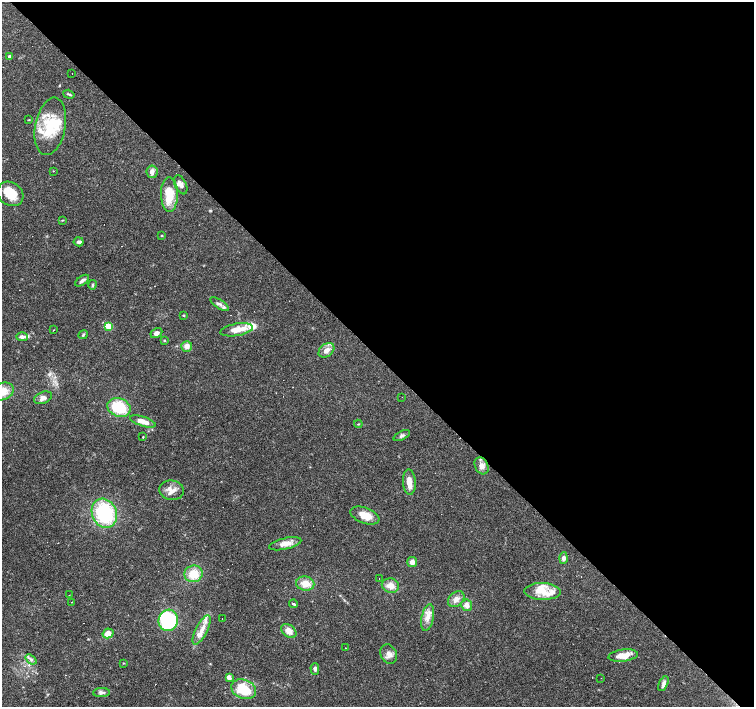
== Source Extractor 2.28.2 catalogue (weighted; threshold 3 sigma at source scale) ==
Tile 8 of 4 x 4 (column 4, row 2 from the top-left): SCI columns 4515-6018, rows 2967-4376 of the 6018 x 6000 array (HDU 1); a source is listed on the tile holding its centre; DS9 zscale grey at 2 x 2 block average (1 PNG px = mean of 2 x 2 image px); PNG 756 x 709 px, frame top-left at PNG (2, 2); each listed source drawn as its Kron ellipse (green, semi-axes under 4 px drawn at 4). Shown black and unused: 50% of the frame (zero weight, under 3 of 4 exposures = <1% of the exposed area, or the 3 px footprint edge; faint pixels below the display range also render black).
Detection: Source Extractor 2.28.2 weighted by HDU 2 'WHT'; one run over the whole footprint, this tile lists its part. Background 0.105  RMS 0.0053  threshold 0.0237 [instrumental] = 3 sigma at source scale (4.5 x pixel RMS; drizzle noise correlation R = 1.50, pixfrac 1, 0.0396/0.0396 arcsec/px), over >= 5 px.
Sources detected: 98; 2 inside a brighter object's white glare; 15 cosmic-ray / hot-pixel residue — neither listed nor drawn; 12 inside a brighter listed object's ellipse — not listed separately; the other 69 listed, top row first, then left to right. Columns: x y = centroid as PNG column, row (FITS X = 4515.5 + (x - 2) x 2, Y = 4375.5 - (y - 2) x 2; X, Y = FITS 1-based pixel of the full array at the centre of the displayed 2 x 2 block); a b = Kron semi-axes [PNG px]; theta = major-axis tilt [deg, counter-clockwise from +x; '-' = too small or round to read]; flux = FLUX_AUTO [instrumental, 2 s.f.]
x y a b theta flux
9 56 3 2 - 3.3
72 73 2 2 - 0.49
69 94 6 3 -18 1.7
29 120 3 2 - 0.67
50 126 29 15 79 52
53 171 2 2 - 0.68
152 172 6 5 - 6.7
181 185 10 5 -65 5.9
10 194 14 11 -36 22
169 195 17 8 -90 32
62 220 3 2 - 0.88
162 236 3 2 - 1.2
79 242 5 4 - 3.5
82 281 8 3 35 4.7
93 285 5 3 - 1.6
220 304 10 3 -33 3.7
184 315 3 3 - 1
108 326 4 3 - 19
53 330 2 2 - 11
237 330 16 6 9 15
156 333 6 4 29 4.1
83 335 5 2 - 1.4
22 337 5 3 - 3.9
164 340 3 3 - 1.1
187 346 5 5 - 7
326 350 9 6 40 7.9
2 391 12 8 19 23
402 397 2 2 - 0.34
43 398 9 5 22 5.6
119 407 12 9 -20 46
143 421 13 4 -18 12
358 424 4 3 - 1.1
402 436 9 4 25 3.1
143 437 2 2 - 13
482 466 9 6 -61 7.1
409 482 12 6 -86 11
172 490 12 9 -7 12
104 513 15 12 -65 100
365 515 15 7 -21 19
285 544 16 5 13 11
563 558 6 4 86 4.8
412 562 5 5 - 6.2
193 574 9 8 - 22
379 579 2 2 - 0.72
305 584 9 7 -10 14
390 586 9 7 -14 11
543 591 18 8 -2 20
69 595 2 2 - 0.35
456 599 9 6 41 7.8
72 602 2 2 - 1.9
294 604 4 2 - 1.4
467 605 6 5 - 7.3
222 618 2 2 - 0.61
428 618 14 6 78 9.5
168 620 11 10 - 130
202 630 16 6 63 13
289 631 8 6 -37 11
108 633 5 4 - 11
346 648 2 2 - 0.4
389 654 10 8 -65 7.3
623 655 15 6 7 19
31 659 6 4 -38 3.1
123 663 3 2 - 0.68
315 669 6 4 -89 3.8
229 677 4 3 - 7.2
601 678 2 2 - 0.57
663 684 8 4 63 3.7
244 689 13 9 -22 39
101 692 8 4 3 4
Overlapping masked pixels (flux is a lower limit): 1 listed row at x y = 482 466
Isophote crosses this tile's border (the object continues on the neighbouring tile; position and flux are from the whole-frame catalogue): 1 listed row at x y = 2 391
Diffuse or blended objects may show on this block-average render without a row.